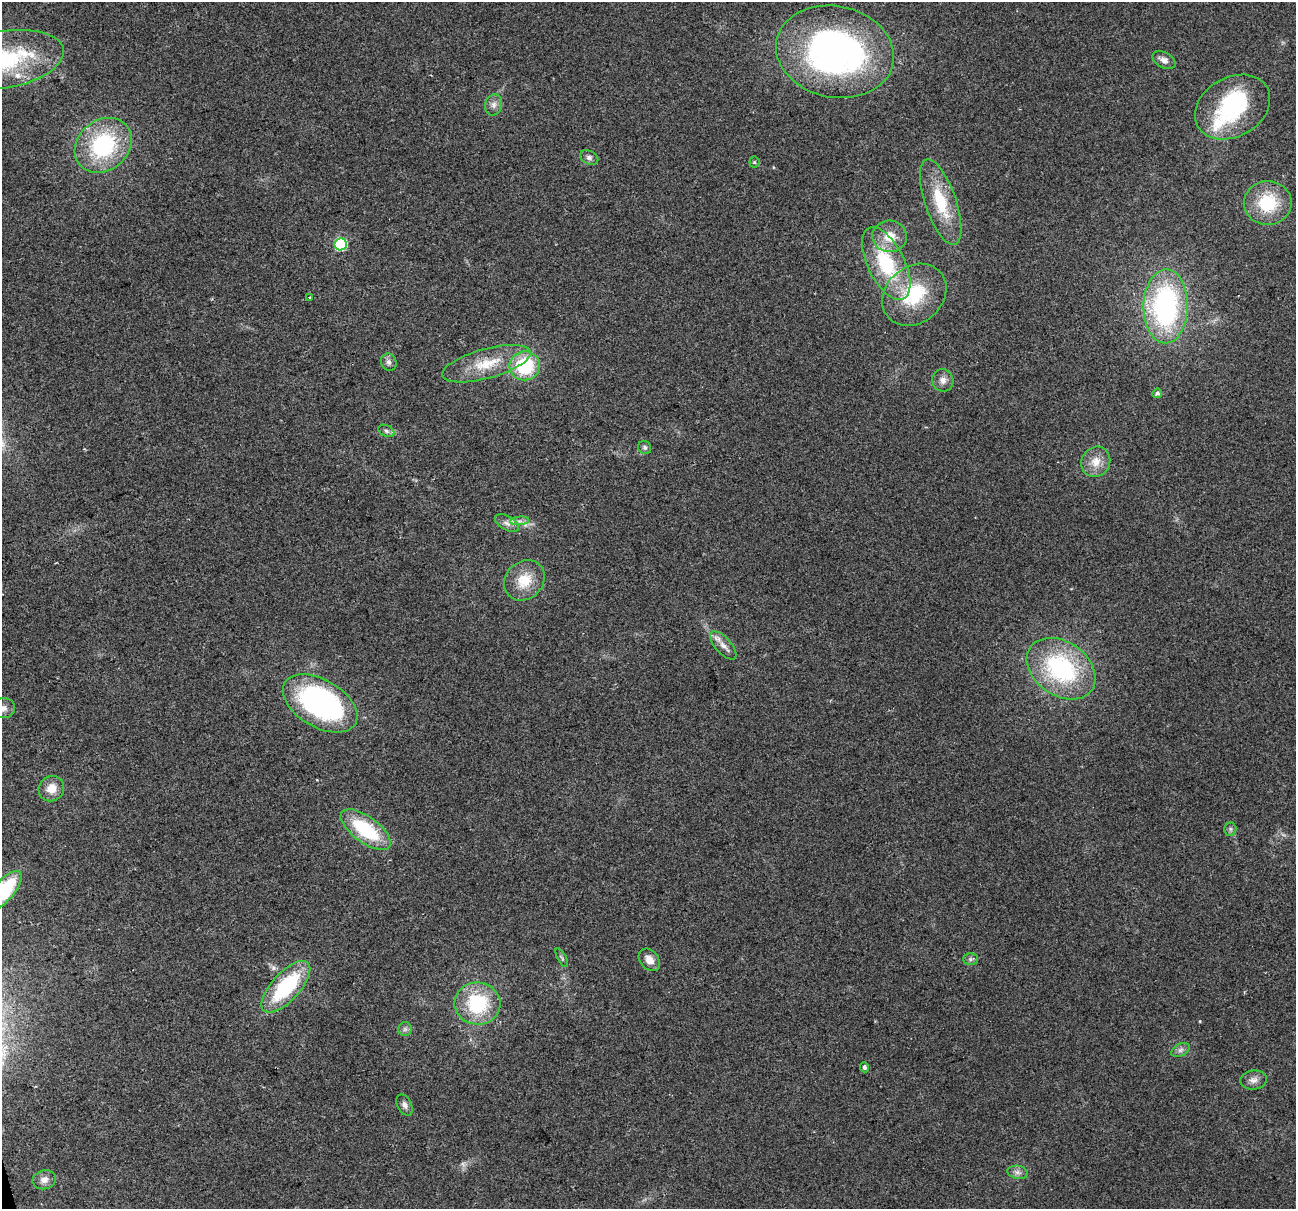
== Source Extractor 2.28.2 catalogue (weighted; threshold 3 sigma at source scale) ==
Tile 7 of 4 x 4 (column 3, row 2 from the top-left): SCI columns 2587-3880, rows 2513-3719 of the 5173 x 4973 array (HDU 1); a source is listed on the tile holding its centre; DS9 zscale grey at full resolution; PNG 1298 x 1211 px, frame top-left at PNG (2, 2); each listed source drawn as its Kron ellipse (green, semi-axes under 4 px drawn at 4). Shown black and unused: <1% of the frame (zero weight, under 2 of 3 exposures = <1% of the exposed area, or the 3 px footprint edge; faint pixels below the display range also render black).
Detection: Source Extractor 2.28.2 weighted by HDU 2 'WHT'; one run over the whole footprint, this tile lists its part. Background 0.0557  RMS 0.0074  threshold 0.0334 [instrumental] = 3 sigma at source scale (4.5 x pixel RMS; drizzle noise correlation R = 1.50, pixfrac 1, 0.0396/0.0396 arcsec/px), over >= 5 px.
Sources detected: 51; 1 too faint to see at this stretch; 1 inside a brighter object's white glare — neither listed nor drawn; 2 inside a brighter listed object's ellipse — not listed separately; the other 47 listed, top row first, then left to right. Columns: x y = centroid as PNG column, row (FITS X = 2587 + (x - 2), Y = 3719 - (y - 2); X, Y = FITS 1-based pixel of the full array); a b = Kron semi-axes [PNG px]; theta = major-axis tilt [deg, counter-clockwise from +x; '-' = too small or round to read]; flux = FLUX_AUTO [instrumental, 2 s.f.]
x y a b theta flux
835 52 59 45 -12 260
3 60 62 28 9 86
1164 60 12 7 -30 4.4
494 105 10 8 75 4
1233 107 40 30 29 83
103 145 30 25 40 72
589 157 9 6 -25 2.6
754 162 5 5 - 0.98
941 202 45 15 -71 34
1268 203 24 22 1 36
890 236 17 16 - 14
341 244 6 6 - 88
886 264 40 18 -64 55
914 295 35 28 41 46
310 297 3 2 - 0.54
1166 306 37 22 89 140
389 362 9 7 -64 2.8
486 364 45 15 15 28
525 366 15 14 - 47
943 380 11 10 - 4.8
1157 393 5 4 - 1.9
386 431 8 5 -27 2.1
645 447 7 6 - 2
1096 462 15 14 - 10
520 521 9 4 5 2.3
507 523 13 7 -29 4.1
524 580 22 18 44 19
723 646 17 8 -49 5.8
1061 669 37 27 -35 96
320 703 41 23 -30 180
3 708 11 10 - 4.3
51 789 13 12 - 9.1
1230 829 6 6 - 1.6
366 830 29 13 -36 50
4 891 24 10 50 59
562 958 10 3 -61 1.5
970 959 7 6 - 1.8
649 960 12 9 -50 7
286 987 32 14 47 62
477 1003 23 21 -5 49
405 1029 7 7 - 1.9
1180 1050 10 6 27 2.7
865 1067 5 4 - 2.3
1254 1080 13 9 6 4.6
405 1105 11 7 -62 3.1
1018 1172 10 6 -9 3.1
44 1180 12 9 14 4.7
Isophote crosses this tile's border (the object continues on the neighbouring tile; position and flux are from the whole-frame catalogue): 3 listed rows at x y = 3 60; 3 708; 4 891